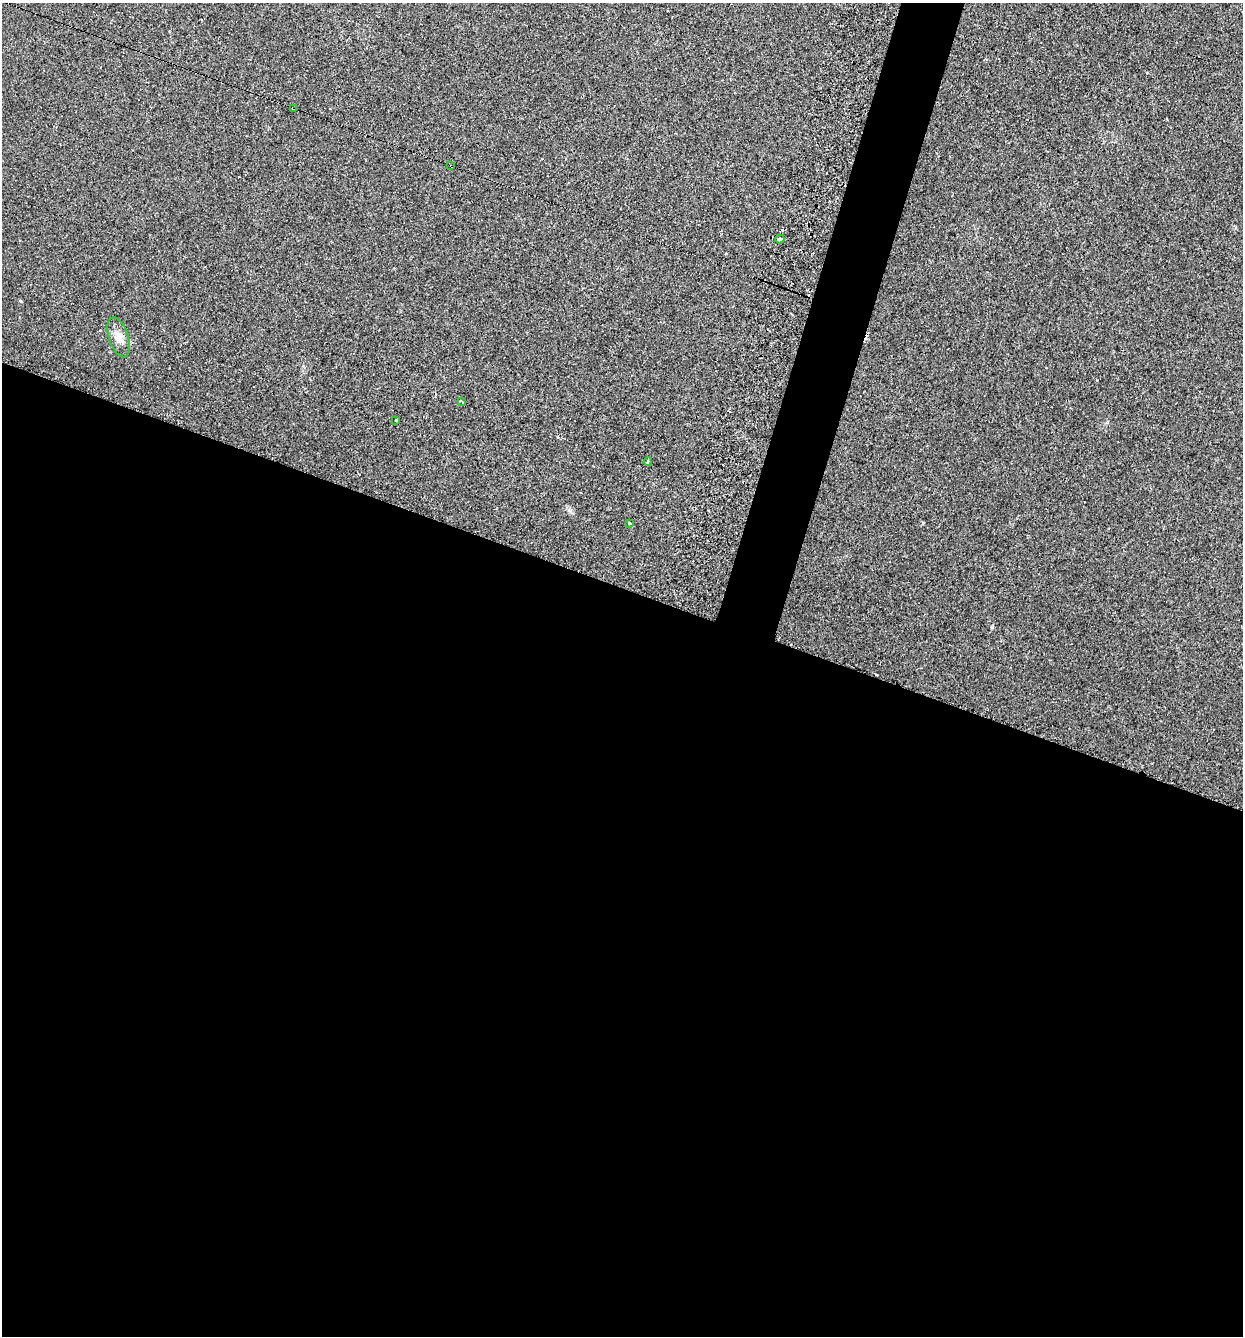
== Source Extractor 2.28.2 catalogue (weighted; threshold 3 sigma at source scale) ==
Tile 14 of 4 x 4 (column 2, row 4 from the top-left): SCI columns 1424-2664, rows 3-1336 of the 5408 x 5362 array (HDU 1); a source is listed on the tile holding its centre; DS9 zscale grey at full resolution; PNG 1245 x 1338 px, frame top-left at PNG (2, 3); each listed source drawn as its Kron ellipse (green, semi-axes under 4 px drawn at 4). Shown black and unused: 59% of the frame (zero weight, under 2 of 3 exposures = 3% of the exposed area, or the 3 px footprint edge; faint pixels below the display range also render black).
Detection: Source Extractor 2.28.2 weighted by HDU 2 'WHT'; one run over the whole footprint, this tile lists its part. Background 0.0559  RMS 0.0085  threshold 0.0384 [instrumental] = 3 sigma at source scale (4.5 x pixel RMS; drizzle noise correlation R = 1.50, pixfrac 1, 0.05/0.05 arcsec/px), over >= 5 px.
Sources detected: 11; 3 cosmic-ray / hot-pixel residue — neither listed nor drawn; the other 8 listed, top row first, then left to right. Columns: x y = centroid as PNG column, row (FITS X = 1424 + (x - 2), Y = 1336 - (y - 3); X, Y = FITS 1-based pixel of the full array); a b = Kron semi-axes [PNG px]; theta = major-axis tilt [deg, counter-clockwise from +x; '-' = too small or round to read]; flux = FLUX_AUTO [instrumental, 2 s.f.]
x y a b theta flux
293 108 4 3 - 0.91
451 166 3 2 - 0.76
780 239 4 3 - 6.1
119 337 21 9 -72 7.6
462 402 4 3 - 1.8
396 420 3 3 - 3
648 462 4 3 - 1.2
629 523 3 3 - 4.2
Overlapping masked pixels (flux is a lower limit): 2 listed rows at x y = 293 108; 451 166